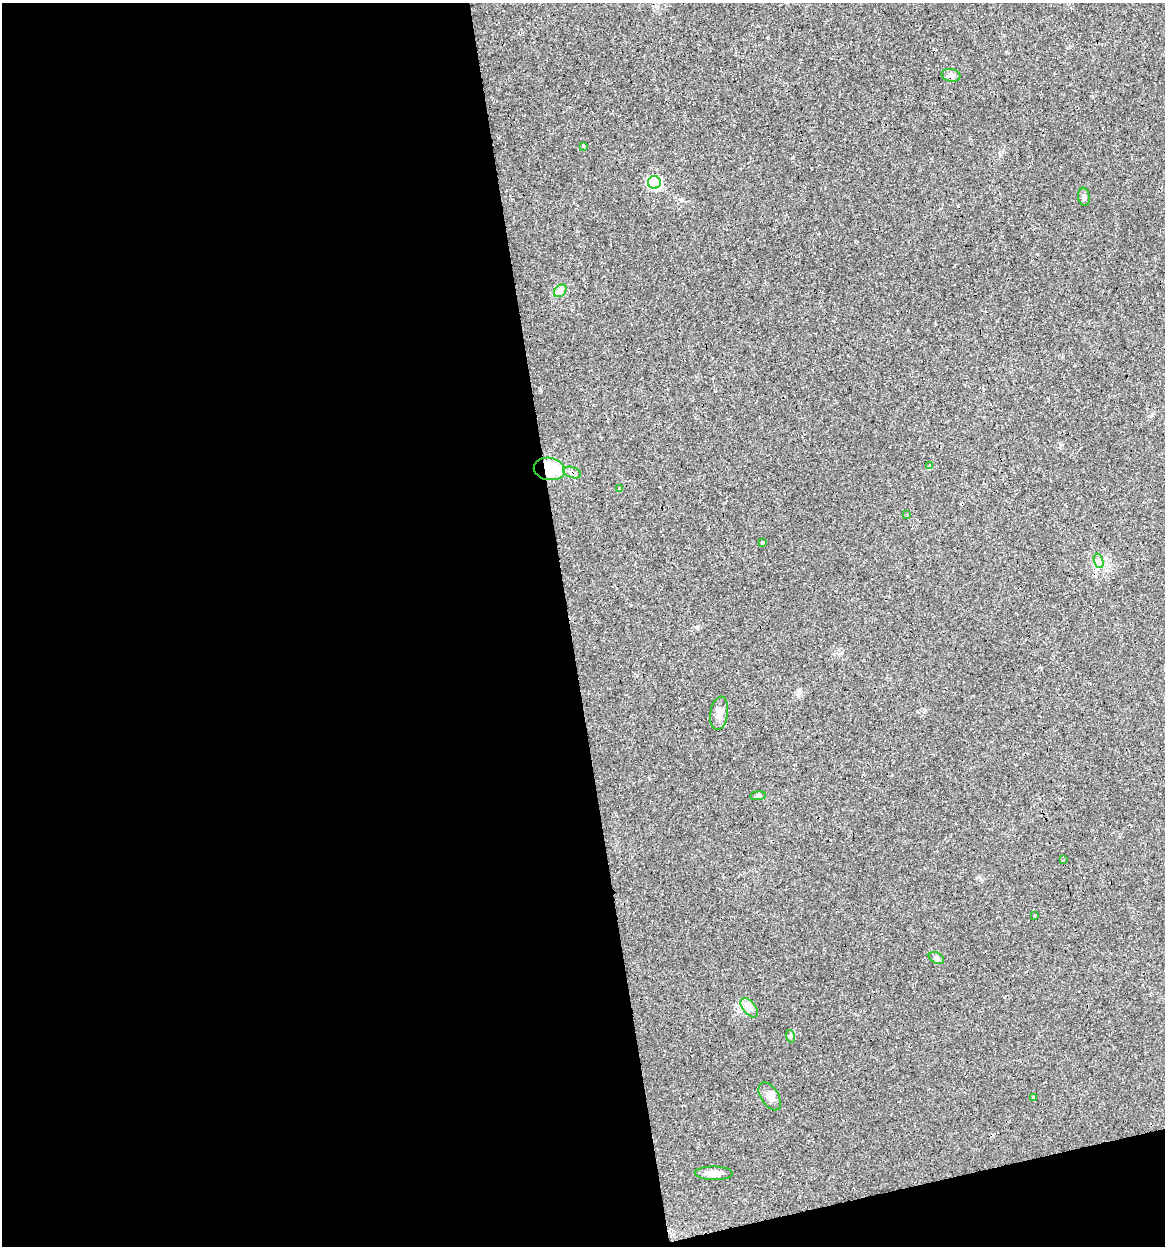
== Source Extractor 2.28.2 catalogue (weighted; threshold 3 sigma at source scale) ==
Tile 13 of 4 x 4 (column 1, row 4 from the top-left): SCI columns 32-1194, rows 1-1244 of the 4761 x 4978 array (HDU 1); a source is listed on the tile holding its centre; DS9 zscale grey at full resolution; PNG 1167 x 1248 px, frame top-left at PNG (2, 3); each listed source drawn as its Kron ellipse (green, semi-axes under 4 px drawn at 4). Shown black and unused: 51% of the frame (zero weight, under 3 of 4 exposures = <1% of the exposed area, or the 3 px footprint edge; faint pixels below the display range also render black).
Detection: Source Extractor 2.28.2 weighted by HDU 2 'WHT'; one run over the whole footprint, this tile lists its part. Background 0.021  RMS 0.0031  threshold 0.0139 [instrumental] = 3 sigma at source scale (4.5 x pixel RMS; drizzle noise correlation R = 1.50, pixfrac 1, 0.0396/0.0396 arcsec/px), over >= 5 px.
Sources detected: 28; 6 cosmic-ray / hot-pixel residue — neither listed nor drawn; the other 22 listed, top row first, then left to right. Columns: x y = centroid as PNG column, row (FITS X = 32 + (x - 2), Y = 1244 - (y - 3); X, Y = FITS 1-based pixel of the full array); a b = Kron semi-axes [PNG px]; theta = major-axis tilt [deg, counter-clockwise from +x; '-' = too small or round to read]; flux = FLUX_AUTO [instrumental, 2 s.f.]
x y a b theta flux
951 75 9 6 -11 1.2
583 146 3 3 - 4.8
654 182 6 6 - 30
1084 197 9 5 -81 0.75
560 291 7 5 45 0.97
930 465 3 3 - 1.8
549 469 15 11 -10 17
572 472 9 5 -19 1.4
619 488 3 2 - 0.34
907 514 3 2 - 0.39
762 543 3 3 - 1.4
1099 561 7 4 -71 0.88
719 713 17 8 82 2.2
758 796 8 4 7 0.55
1063 860 3 2 - 0.48
1035 915 3 3 - 1.1
936 958 8 5 -27 0.68
749 1008 11 6 -52 1.5
790 1036 6 4 -73 0.47
770 1096 15 9 -58 2
1034 1098 3 3 - 2.1
714 1173 19 6 -1 2.3
Overlapping masked pixels (flux is a lower limit): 2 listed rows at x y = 549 469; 572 472
Unlisted compact peaks at least as high as the median listed source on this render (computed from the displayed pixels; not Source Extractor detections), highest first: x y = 1152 415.